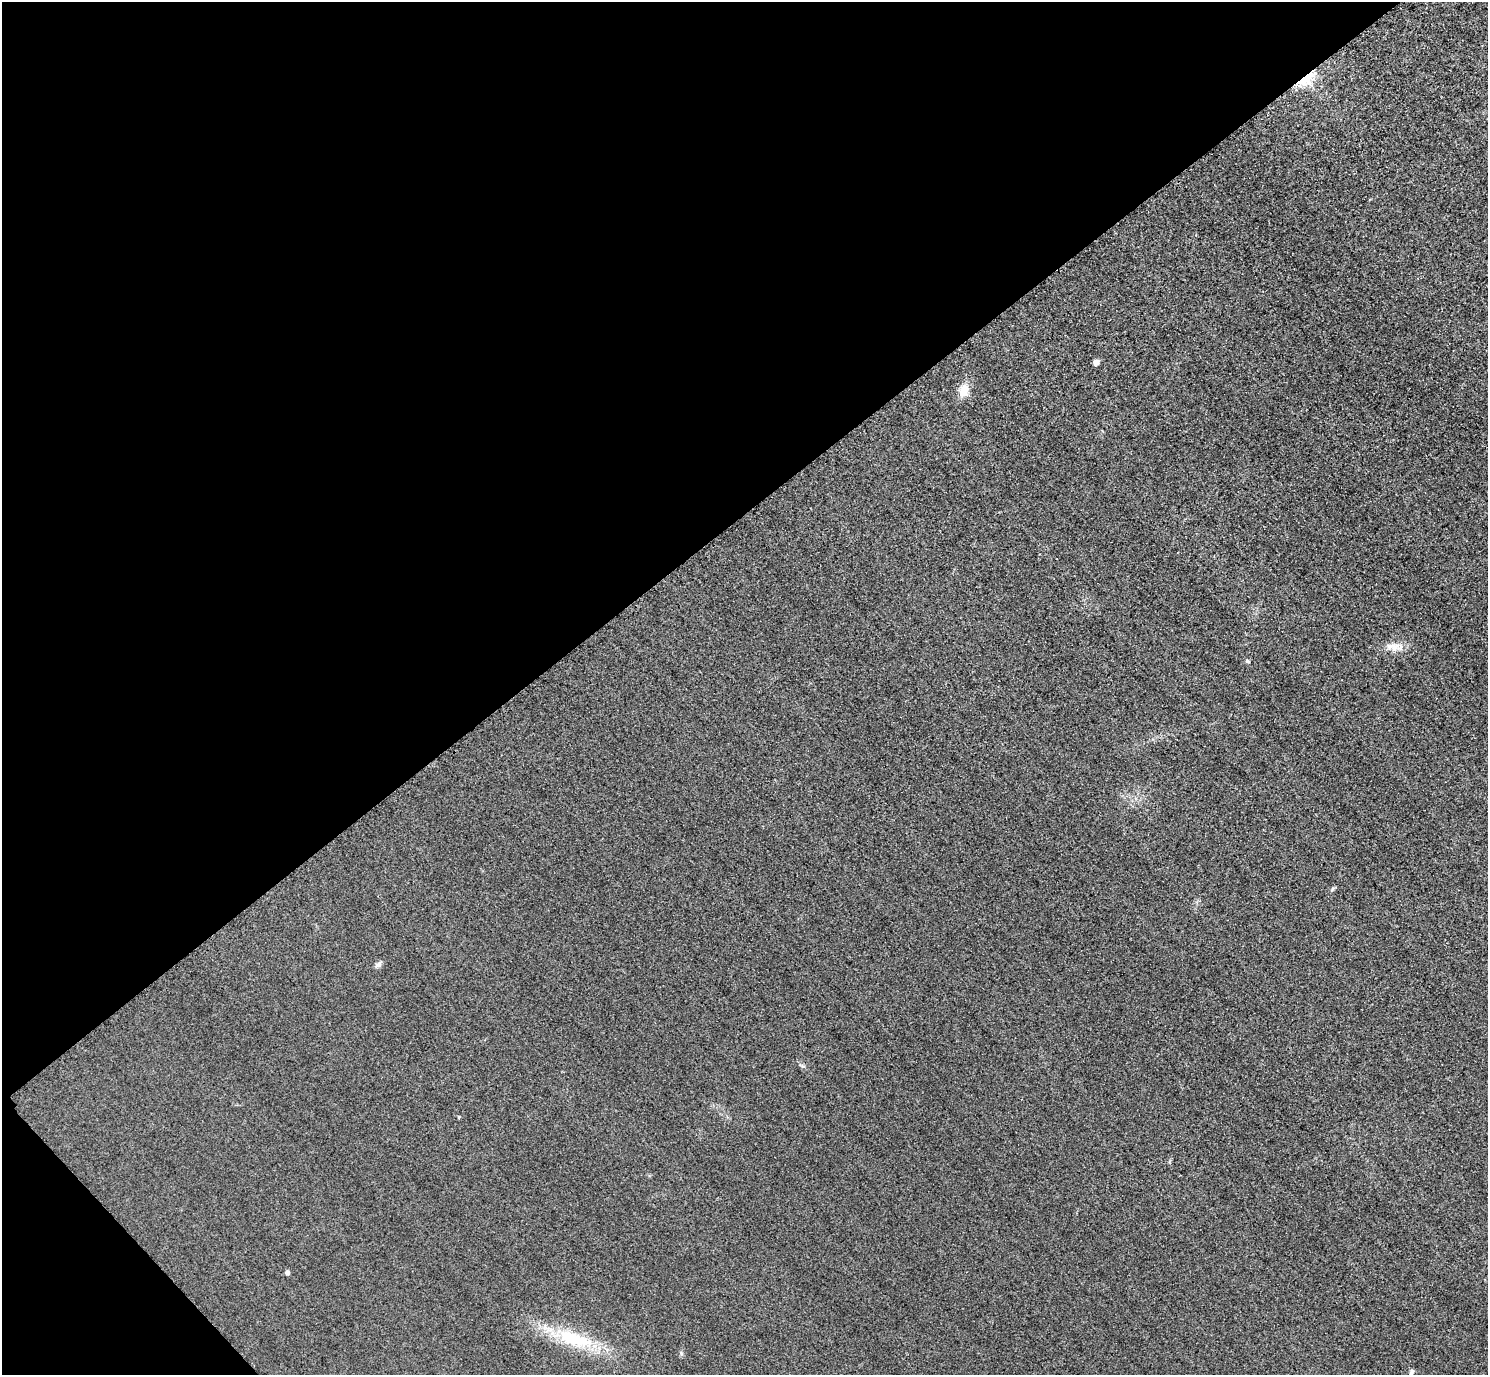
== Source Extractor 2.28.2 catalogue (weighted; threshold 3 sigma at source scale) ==
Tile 5 of 4 x 4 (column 1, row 2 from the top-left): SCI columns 32-1517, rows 2931-4303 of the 6005 x 6003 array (HDU 1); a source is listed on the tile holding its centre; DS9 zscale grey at full resolution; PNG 1490 x 1377 px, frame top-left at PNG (2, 2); no overlay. Shown black and unused: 39% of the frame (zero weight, under 3 of 4 exposures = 3% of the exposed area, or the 3 px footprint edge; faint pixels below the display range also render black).
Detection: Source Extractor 2.28.2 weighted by HDU 2 'WHT'; one run over the whole footprint, this tile lists its part. Background 0.0522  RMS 0.016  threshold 0.0729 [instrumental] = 3 sigma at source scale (4.5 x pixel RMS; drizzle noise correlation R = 1.50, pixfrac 1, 0.05/0.05 arcsec/px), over >= 5 px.
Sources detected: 9; all 9 listed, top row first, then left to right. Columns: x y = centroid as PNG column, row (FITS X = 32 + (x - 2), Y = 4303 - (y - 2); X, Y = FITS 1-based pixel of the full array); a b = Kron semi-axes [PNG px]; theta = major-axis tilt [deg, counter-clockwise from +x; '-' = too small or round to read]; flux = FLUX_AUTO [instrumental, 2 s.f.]
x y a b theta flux
1306 80 22 14 37 42
1096 362 5 4 - 12
964 390 17 11 70 20
1393 646 19 9 -1 16
1247 661 6 4 -17 2.7
378 964 10 6 40 5.1
287 1272 4 4 - 5.8
574 1339 57 19 -18 96
1411 1372 8 5 68 3.7
Overlapping masked pixels (flux is a lower limit): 1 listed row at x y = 1306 80